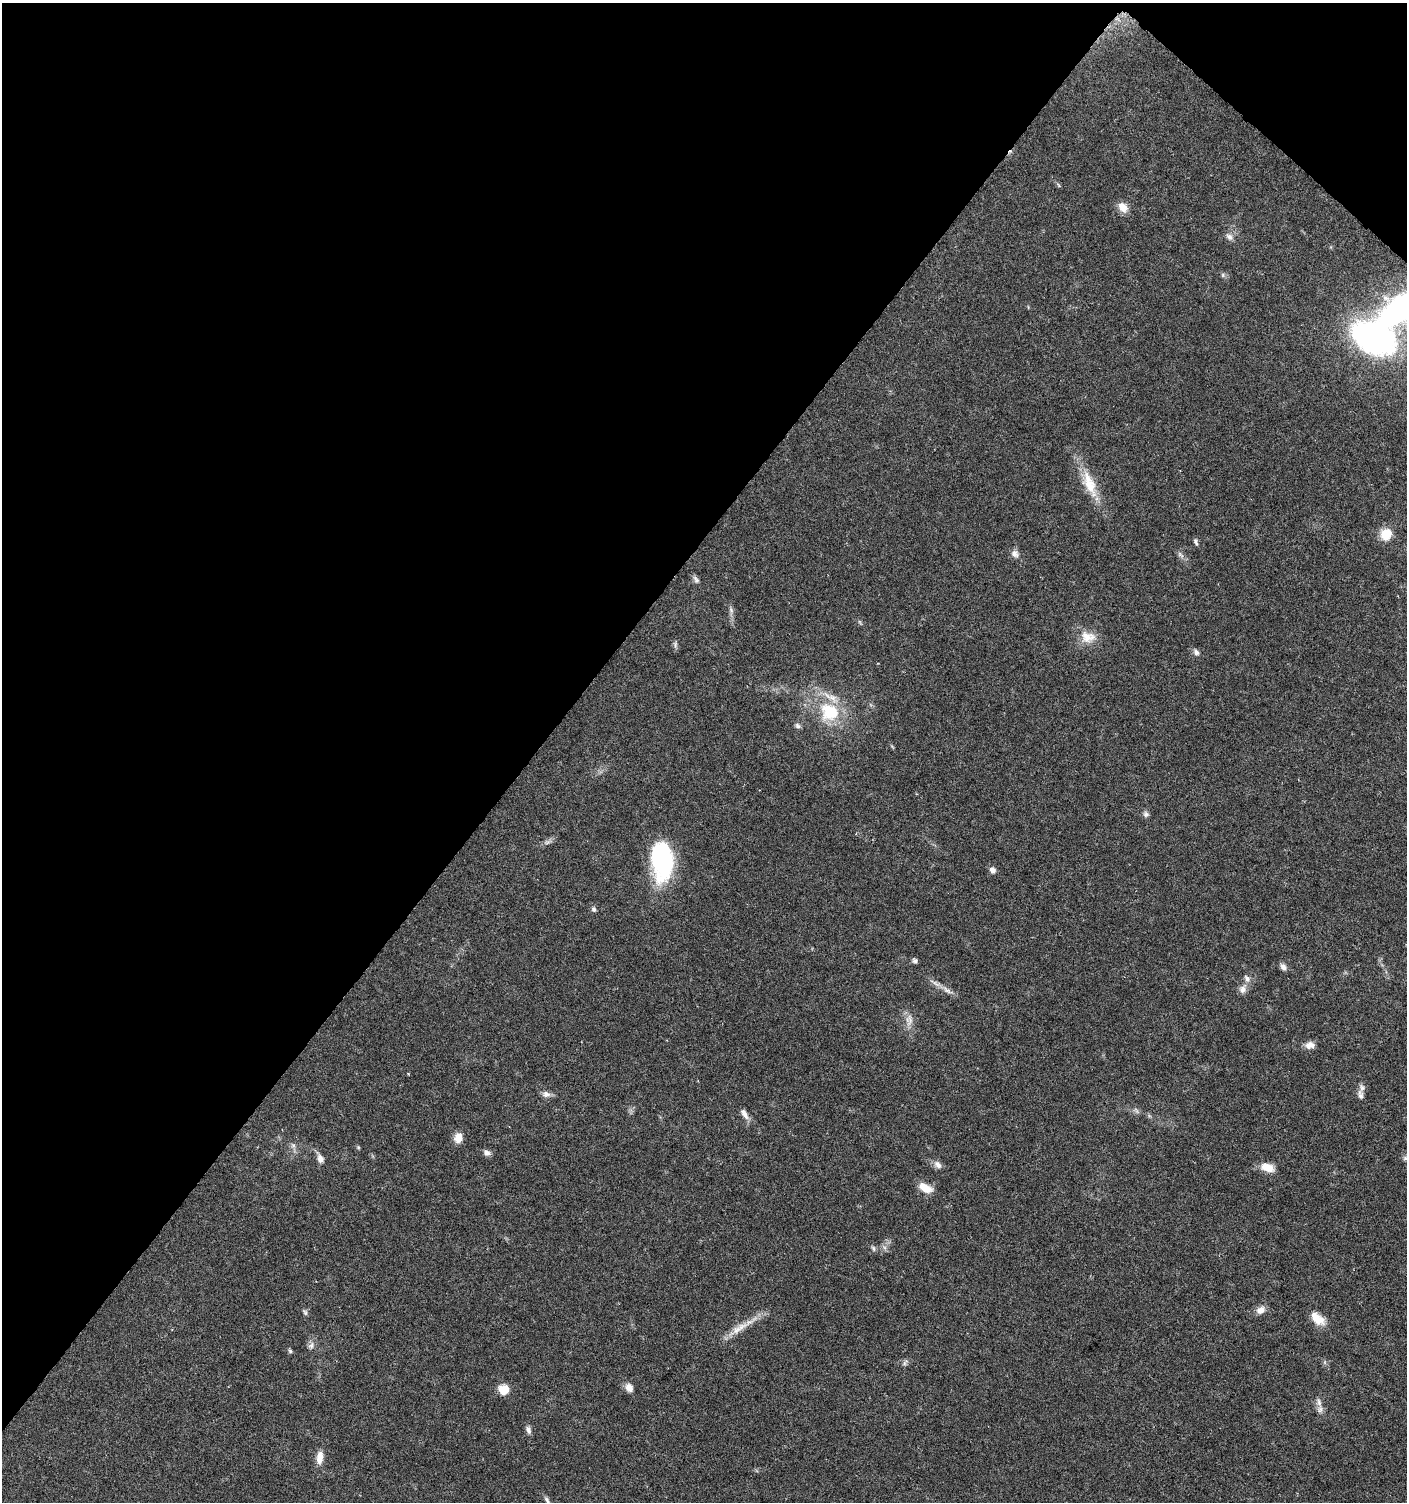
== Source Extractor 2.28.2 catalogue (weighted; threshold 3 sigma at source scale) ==
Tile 2 of 4 x 4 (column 2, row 1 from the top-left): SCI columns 1645-3049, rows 4504-6003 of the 6032 x 6014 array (HDU 1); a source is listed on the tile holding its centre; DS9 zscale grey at full resolution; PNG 1409 x 1504 px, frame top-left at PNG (2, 3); no overlay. Shown black and unused: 40% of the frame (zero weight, under 5 of 9 exposures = <1% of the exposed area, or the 3 px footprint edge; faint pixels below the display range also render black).
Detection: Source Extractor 2.28.2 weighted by HDU 2 'WHT'; one run over the whole footprint, this tile lists its part. Background 0.0275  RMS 0.0024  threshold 0.00979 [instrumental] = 3 sigma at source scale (4.09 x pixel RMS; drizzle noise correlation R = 1.36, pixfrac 0.8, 0.0396/0.0396 arcsec/px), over >= 5 px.
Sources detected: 61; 1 too faint to see at this stretch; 1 inside a brighter object's white glare — not listed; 3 inside a brighter listed object's ellipse — not listed separately; the other 56 listed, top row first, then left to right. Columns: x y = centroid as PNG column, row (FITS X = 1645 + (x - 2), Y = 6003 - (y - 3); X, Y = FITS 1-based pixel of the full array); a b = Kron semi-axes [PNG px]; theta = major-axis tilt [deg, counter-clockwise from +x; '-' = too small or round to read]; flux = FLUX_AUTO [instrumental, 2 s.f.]
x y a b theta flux
1058 185 6 3 -69 0.29
1123 207 13 10 -52 2.2
1229 237 11 8 -44 0.98
1223 275 6 5 - 0.42
1398 310 47 23 37 49
1374 338 41 26 -25 63
1089 484 41 14 -68 6.7
1386 534 15 14 - 3.5
1196 542 8 4 -69 0.52
1015 554 11 10 - 1.1
1180 555 11 6 -42 0.75
696 579 11 6 -59 0.71
731 610 9 6 -81 0.72
860 622 6 4 -70 0.31
1088 637 22 16 -7 3.7
675 645 10 5 -76 0.57
1196 652 10 6 -55 0.81
829 712 31 27 -40 12
797 726 8 6 -37 0.61
1146 814 8 7 - 0.67
547 842 11 5 27 0.78
662 860 42 24 -85 22
992 870 8 7 - 0.92
594 909 7 5 -59 0.57
915 961 7 6 - 0.51
1283 967 9 7 -40 0.89
936 983 20 5 -29 1.5
1243 989 12 9 63 1.4
909 1020 18 10 89 2.1
1310 1045 13 8 2 1.5
546 1094 11 9 0 1.1
1360 1095 13 7 -74 0.94
744 1114 16 7 -58 1.3
458 1138 13 10 77 2
293 1145 7 6 - 0.63
358 1147 6 4 -46 0.25
487 1153 9 7 -34 0.9
320 1158 13 7 -65 1.4
1405 1158 8 6 -15 0.49
938 1165 12 8 -46 1.2
1267 1167 16 9 -17 3.1
925 1188 16 9 -29 3.3
873 1248 8 6 -56 0.52
1260 1310 12 9 28 1.6
305 1312 8 5 -70 0.49
1317 1319 18 10 -40 3.4
739 1328 47 9 32 4
311 1345 10 7 63 0.9
290 1351 5 5 - 0.36
905 1362 10 5 55 0.55
629 1388 11 8 -55 1.4
504 1389 10 9 - 4
1320 1409 11 7 72 1
528 1430 10 6 -74 0.85
320 1458 18 9 85 2.3
547 1500 12 5 -59 0.76
Isophote crosses this tile's border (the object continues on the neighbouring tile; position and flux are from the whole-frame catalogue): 3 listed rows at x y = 1398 310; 1405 1158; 547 1500